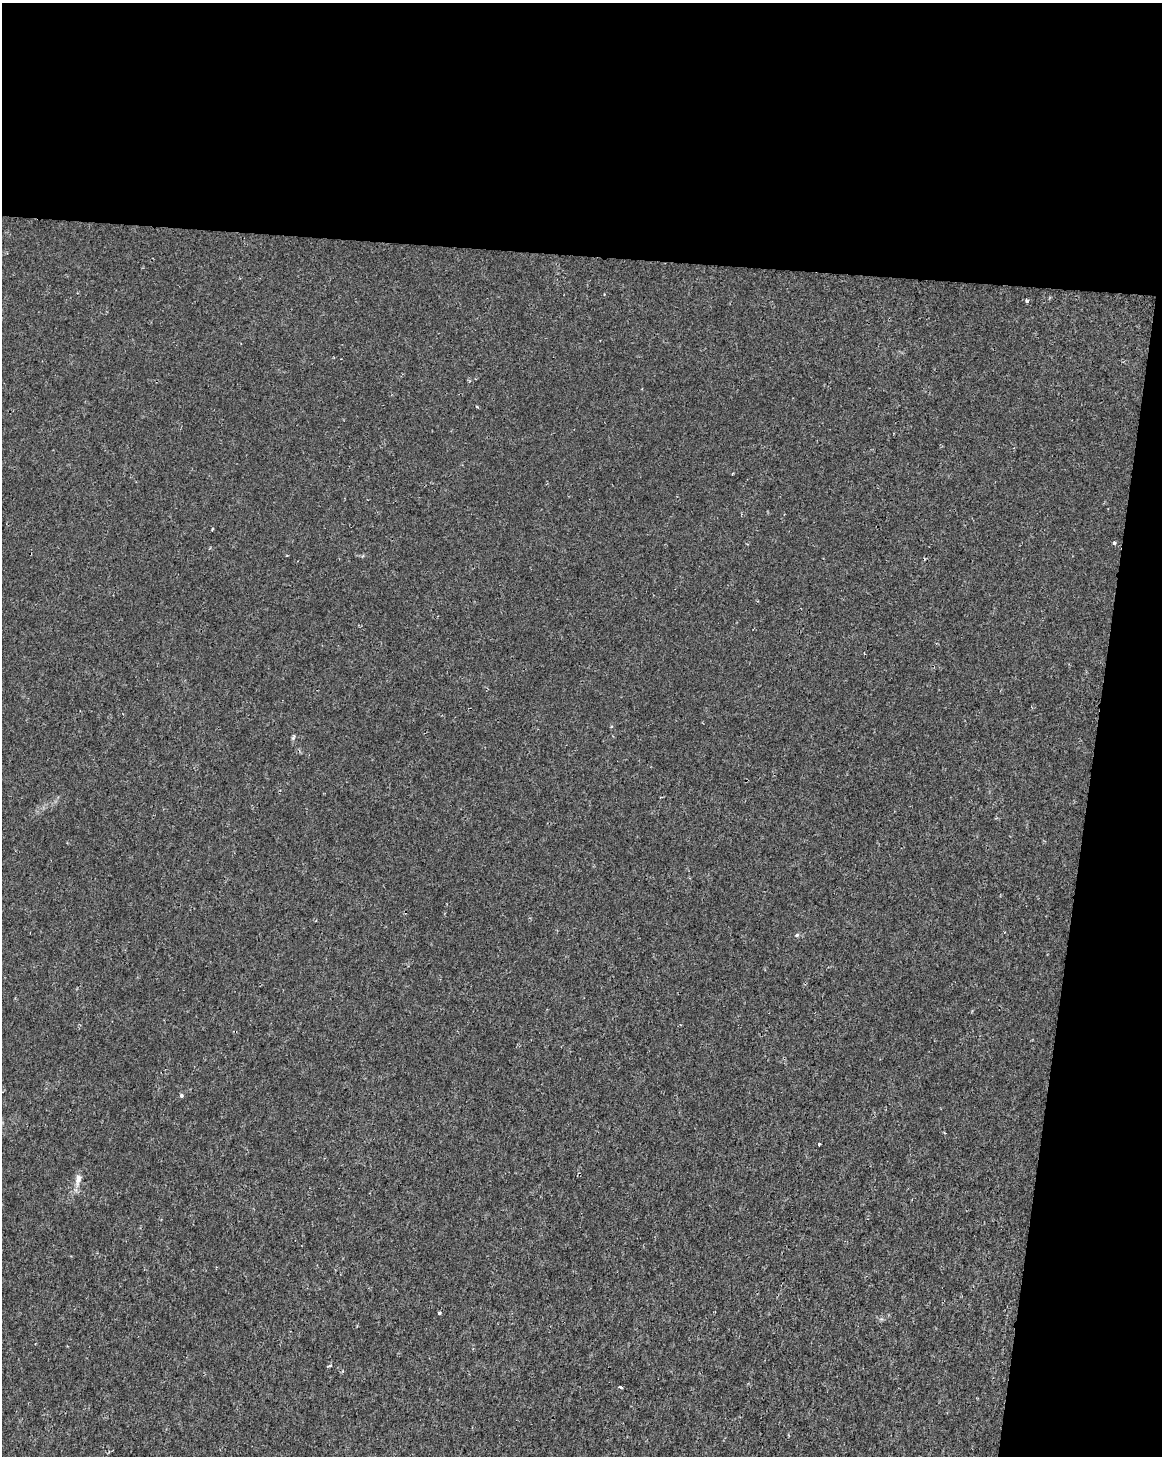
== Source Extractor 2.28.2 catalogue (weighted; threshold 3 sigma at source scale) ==
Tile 4 of 4 x 3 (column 4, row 1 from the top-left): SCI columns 3486-4645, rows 3192-4645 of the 4645 x 4872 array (HDU 1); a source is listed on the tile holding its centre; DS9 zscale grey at full resolution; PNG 1164 x 1458 px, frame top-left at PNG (2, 3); no overlay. Shown black and unused: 23% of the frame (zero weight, under 2 of 3 exposures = <1% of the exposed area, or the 3 px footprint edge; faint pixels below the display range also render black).
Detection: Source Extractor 2.28.2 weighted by HDU 2 'WHT'; one run over the whole footprint, this tile lists its part. Background 1.15e-04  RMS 0.002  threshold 0.00912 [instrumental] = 3 sigma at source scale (4.5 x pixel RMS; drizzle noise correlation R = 1.50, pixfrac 1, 0.0396/0.0396 arcsec/px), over >= 5 px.
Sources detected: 12; all 12 listed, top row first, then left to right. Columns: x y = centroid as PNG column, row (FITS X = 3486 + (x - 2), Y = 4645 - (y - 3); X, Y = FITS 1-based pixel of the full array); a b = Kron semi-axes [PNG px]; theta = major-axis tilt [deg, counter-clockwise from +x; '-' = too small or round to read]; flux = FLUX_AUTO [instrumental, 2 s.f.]
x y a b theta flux
1027 301 5 4 - 0.34
212 529 3 3 - 0.22
1114 543 3 3 - 0.61
293 738 8 4 58 0.28
797 935 6 5 - 0.33
181 1095 5 4 - 0.38
944 1132 4 3 - 0.16
819 1144 3 3 - 0.36
78 1179 17 8 83 1.5
439 1313 4 3 - 0.34
330 1366 5 3 - 0.24
620 1387 4 3 - 0.37